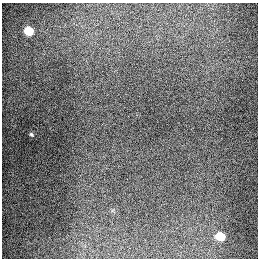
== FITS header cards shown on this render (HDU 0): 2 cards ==
NAXIS1  =                  256
NAXIS2  =                  256

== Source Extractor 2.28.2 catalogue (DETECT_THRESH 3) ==
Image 256 x 256 px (HDU 0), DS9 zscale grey, 1 PNG px = 1 image px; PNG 260 x 260 px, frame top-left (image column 1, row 256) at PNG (2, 3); no overlay
Background 1280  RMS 27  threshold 79.6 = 3 sigma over >= 5 px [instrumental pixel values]
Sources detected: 3; all 3 listed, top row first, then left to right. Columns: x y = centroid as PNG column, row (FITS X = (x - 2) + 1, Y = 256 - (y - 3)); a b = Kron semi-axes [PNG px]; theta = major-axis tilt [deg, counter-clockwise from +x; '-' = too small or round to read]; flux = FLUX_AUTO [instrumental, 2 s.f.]
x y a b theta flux
29 31 6 5 - 89000
31 134 5 4 - 2500
220 236 6 5 - 72000